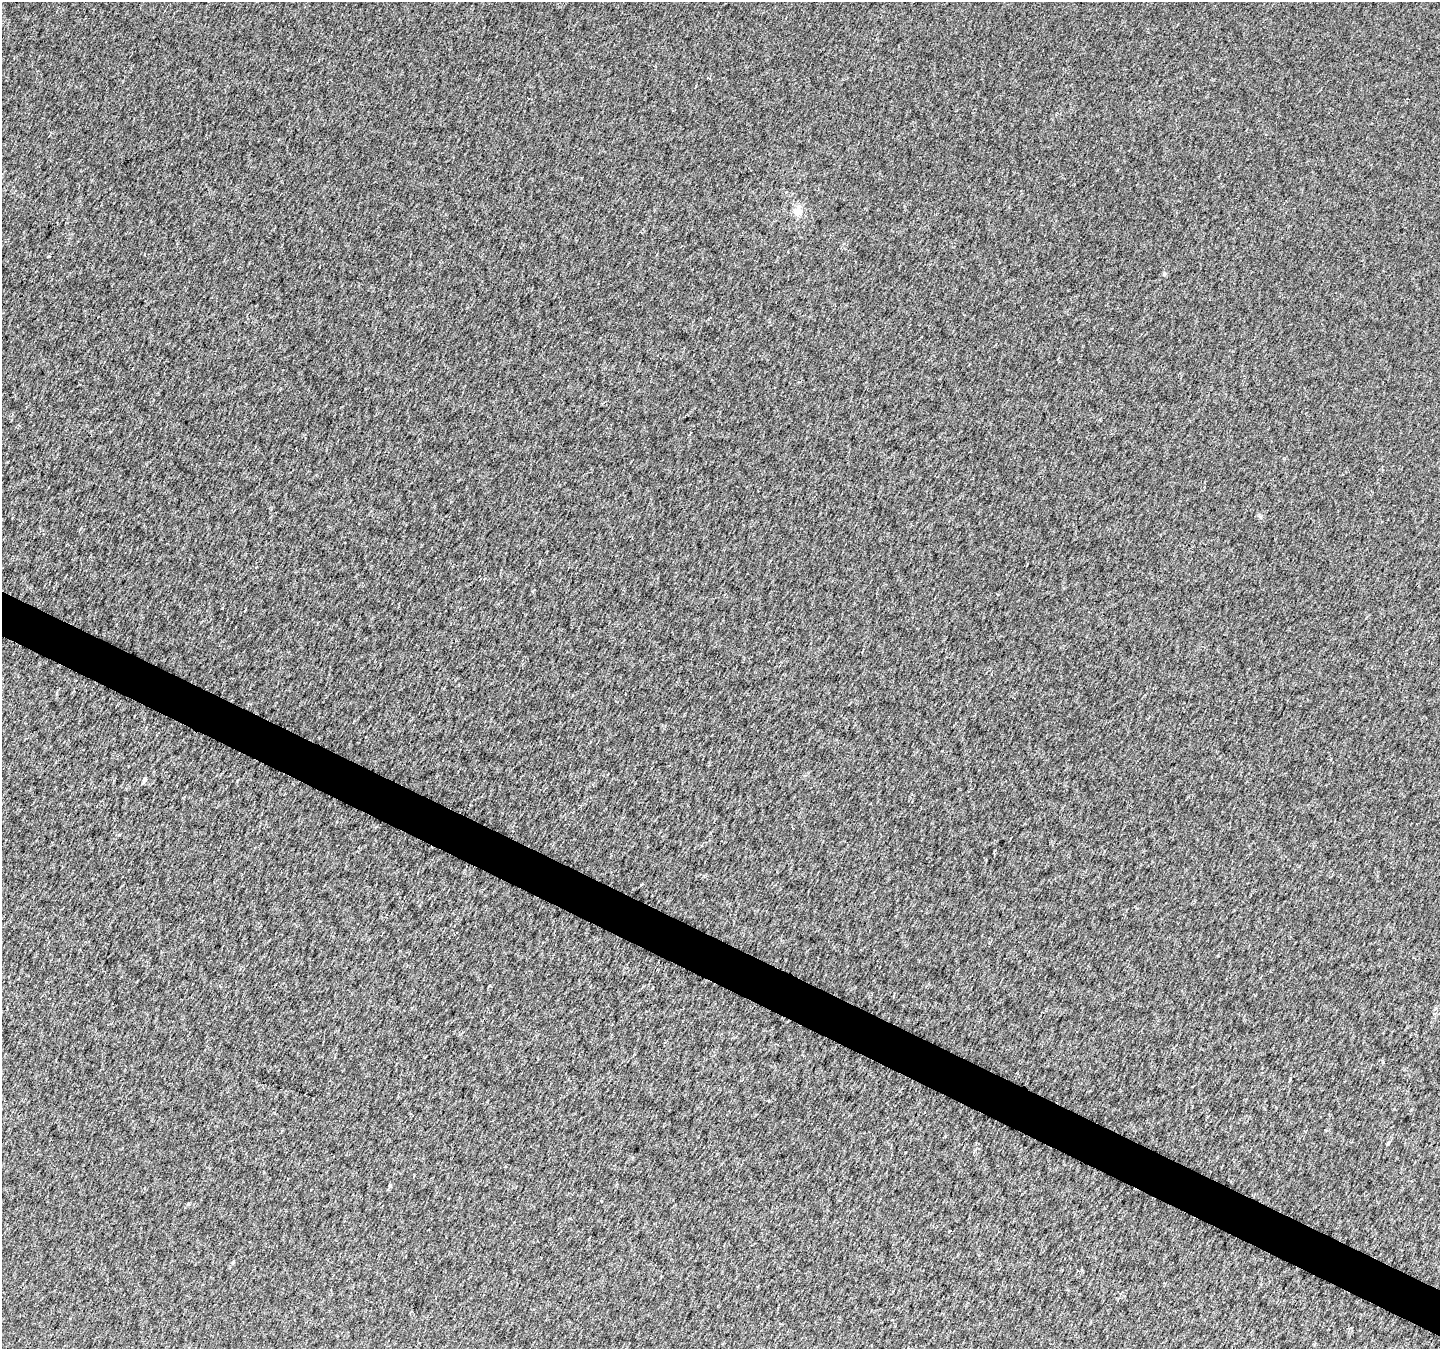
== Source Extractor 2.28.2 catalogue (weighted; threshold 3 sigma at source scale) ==
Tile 6 of 4 x 4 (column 2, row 2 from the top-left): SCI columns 1445-2882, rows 2899-4245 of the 5769 x 5870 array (HDU 1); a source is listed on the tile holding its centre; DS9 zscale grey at full resolution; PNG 1442 x 1351 px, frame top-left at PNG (2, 2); no overlay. Shown black and unused: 3% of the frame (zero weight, under 2 of 3 exposures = <1% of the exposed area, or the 3 px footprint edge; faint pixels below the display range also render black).
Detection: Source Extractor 2.28.2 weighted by HDU 2 'WHT'; one run over the whole footprint, this tile lists its part. Background 0.00886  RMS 0.01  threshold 0.0459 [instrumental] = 3 sigma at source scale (4.5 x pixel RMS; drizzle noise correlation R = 1.50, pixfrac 1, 0.0396/0.0396 arcsec/px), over >= 5 px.
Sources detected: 6; all 6 listed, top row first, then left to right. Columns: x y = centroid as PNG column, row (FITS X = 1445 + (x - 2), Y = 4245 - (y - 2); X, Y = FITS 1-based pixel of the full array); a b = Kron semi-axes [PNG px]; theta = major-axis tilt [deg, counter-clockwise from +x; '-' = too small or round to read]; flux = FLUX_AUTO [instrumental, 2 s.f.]
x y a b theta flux
708 78 4 2 - 0.98
797 211 13 10 55 8.4
145 780 6 4 49 2.8
1388 1143 5 4 - 1.2
390 1185 5 4 - 1.4
233 1263 6 4 71 1.3